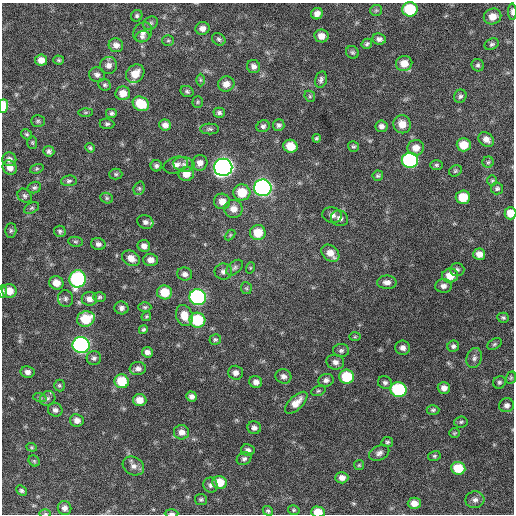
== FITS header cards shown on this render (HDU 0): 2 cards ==
NAXIS1  =                  512 / Axis length
NAXIS2  =                  512 / Axis length

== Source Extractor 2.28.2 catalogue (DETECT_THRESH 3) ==
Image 512 x 512 px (HDU 0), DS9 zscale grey, 1 PNG px = 1 image px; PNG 516 x 516 px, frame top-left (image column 1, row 512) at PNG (2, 3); each listed source drawn as its Kron ellipse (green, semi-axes under 4 px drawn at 4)
Background 298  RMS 18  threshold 54.3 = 3 sigma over >= 5 px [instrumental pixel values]
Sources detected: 189; all 189 listed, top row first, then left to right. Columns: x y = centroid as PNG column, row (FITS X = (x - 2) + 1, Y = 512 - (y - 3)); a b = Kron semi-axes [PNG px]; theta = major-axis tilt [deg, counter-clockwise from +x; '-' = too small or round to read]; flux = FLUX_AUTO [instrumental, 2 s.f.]
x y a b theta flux
410 9 7 7 - 58000
376 10 6 5 - 1900
512 12 8 4 -87 4100
317 14 6 5 - 6800
137 16 6 5 - 2300
493 16 9 7 21 13000
151 23 8 6 32 3000
202 28 7 6 - 6300
143 32 10 8 54 5900
321 36 7 6 - 9000
142 37 7 5 16 3200
219 39 7 5 -36 2600
379 39 7 5 -8 4100
168 40 6 5 - 1800
367 44 5 5 - 2600
492 44 7 5 26 2800
116 45 7 7 - 6000
352 52 7 6 - 2500
41 60 6 5 - 8900
59 60 5 4 - 1900
404 63 8 7 - 14000
109 65 8 8 - 6100
478 65 6 6 - 2600
254 66 7 6 - 4800
135 74 10 8 46 17000
97 75 8 7 - 4300
200 80 6 4 -90 1700
321 80 8 5 76 3400
226 84 8 7 - 8200
105 85 6 5 - 2400
187 91 6 5 - 2400
123 93 7 7 - 12000
310 96 6 5 - 1700
460 96 7 6 - 2900
198 102 5 5 - 1700
141 104 8 7 - 31000
3 106 7 4 89 28000
86 112 7 4 1 1600
112 113 6 5 - 2900
219 113 6 5 - 2800
38 121 7 5 1 2200
107 124 7 5 -6 2400
402 124 9 8 - 13000
165 125 6 5 - 6200
279 125 6 5 - 2900
263 126 7 5 29 3300
381 126 6 6 - 4500
210 129 9 5 0 2700
26 134 6 4 -30 2000
317 138 4 3 - 1800
486 139 8 6 -38 7100
32 142 6 5 - 1800
464 145 7 6 - 19000
290 146 7 6 - 19000
353 146 5 5 - 2000
90 148 5 4 - 1900
416 148 8 7 - 11000
49 151 5 5 - 3100
9 159 7 7 - 5400
410 160 8 7 - 190000
488 162 5 5 - 1900
200 163 8 7 - 6600
184 164 11 7 -9 5700
176 165 12 8 18 7400
436 165 6 5 - 2200
156 166 5 5 - 3100
223 167 9 8 - 700000
10 168 7 7 - 8300
37 169 7 4 20 1900
455 171 7 5 33 1900
116 174 6 5 - 2100
186 174 8 7 - 13000
378 176 5 5 - 2100
69 181 8 5 5 2700
492 181 5 5 - 1800
34 187 7 5 23 2700
139 188 7 5 69 2400
263 188 9 8 - 400000
497 188 6 6 - 2700
242 192 8 8 - 28000
25 196 7 6 - 3100
463 197 7 6 - 26000
107 198 6 5 - 2100
222 201 8 8 - 9600
32 208 8 5 26 2100
233 209 9 9 - 10000
510 213 6 6 - 15000
332 215 10 7 -15 5700
340 218 9 8 - 5400
145 222 8 6 -26 4100
11 231 7 5 88 2000
60 231 6 5 - 2400
258 233 8 7 - 23000
230 235 6 4 45 1500
76 242 7 5 -6 2200
98 244 7 6 - 4000
144 246 6 6 - 6200
330 253 10 7 -43 11000
479 254 6 5 - 7700
131 258 9 7 -30 9100
151 260 7 6 - 7400
234 268 10 6 42 3400
250 268 6 3 72 1500
457 270 7 6 - 3100
223 272 9 8 - 4700
185 274 7 6 - 4900
450 276 8 7 - 17000
78 279 8 8 - 190000
387 282 10 6 -1 5900
56 283 7 6 - 12000
443 286 8 7 - 5400
246 288 6 5 - 1900
9 291 7 6 - 14000
3 292 6 3 89 2500
165 292 7 7 - 25000
99 297 6 5 - 2200
198 297 8 8 - 260000
65 299 8 7 - 3600
89 299 8 7 - 6500
145 307 6 5 - 2000
121 308 7 6 - 4100
184 315 11 8 -70 16000
146 316 5 4 - 1500
503 318 6 5 - 2300
86 319 9 7 18 33000
197 320 8 7 - 59000
143 330 4 4 - 2100
355 337 6 4 2 1600
215 340 6 5 - 2000
494 344 8 5 27 2400
81 345 8 8 - 340000
453 346 6 5 - 3100
403 348 7 7 - 5500
341 351 8 6 1 3300
147 352 5 5 - 5000
94 358 7 7 - 3300
474 358 10 7 72 4900
335 362 9 7 -15 5600
138 369 8 6 5 4700
28 372 7 6 - 5000
235 373 7 7 - 6000
283 376 8 7 - 5400
347 377 7 7 - 42000
511 378 6 5 - 1700
326 380 8 6 13 4200
122 381 7 7 - 33000
256 382 6 6 - 6100
499 382 6 6 - 2500
385 383 7 6 - 3500
59 386 6 5 - 2000
444 388 6 6 - 6700
399 390 8 7 - 120000
318 391 7 4 18 1900
191 397 5 5 - 4600
40 398 7 4 -18 2000
48 398 8 7 - 3500
140 400 7 6 - 12000
296 403 14 6 44 12000
507 405 7 7 - 4600
55 410 7 6 - 4500
433 410 6 5 - 2500
77 420 7 6 - 6700
461 422 6 5 - 2100
254 428 7 6 - 4200
182 432 7 7 - 7400
454 433 5 4 - 1500
387 442 6 5 - 2400
32 447 5 4 - 1500
248 450 7 6 - 3900
379 453 10 7 26 5000
434 456 6 5 - 2100
244 459 7 6 - 3400
34 461 6 5 - 1800
359 465 5 5 - 1600
133 466 11 9 -28 6700
458 468 7 6 - 32000
342 478 6 5 - 6600
220 482 7 6 - 21000
210 485 7 7 - 3600
22 490 5 4 - 2200
201 500 6 5 - 2100
475 500 9 8 - 5600
414 503 6 5 - 9300
65 508 7 6 - 5600
294 510 6 4 -14 1800
268 511 5 4 - 2300
318 512 7 5 -3 18000
172 513 7 3 -1 2400
45 514 5 3 - 1400
At the frame edge (FLAGS 8, measured only in part): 7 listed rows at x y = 512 12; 3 106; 510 213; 3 292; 318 512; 172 513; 45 514